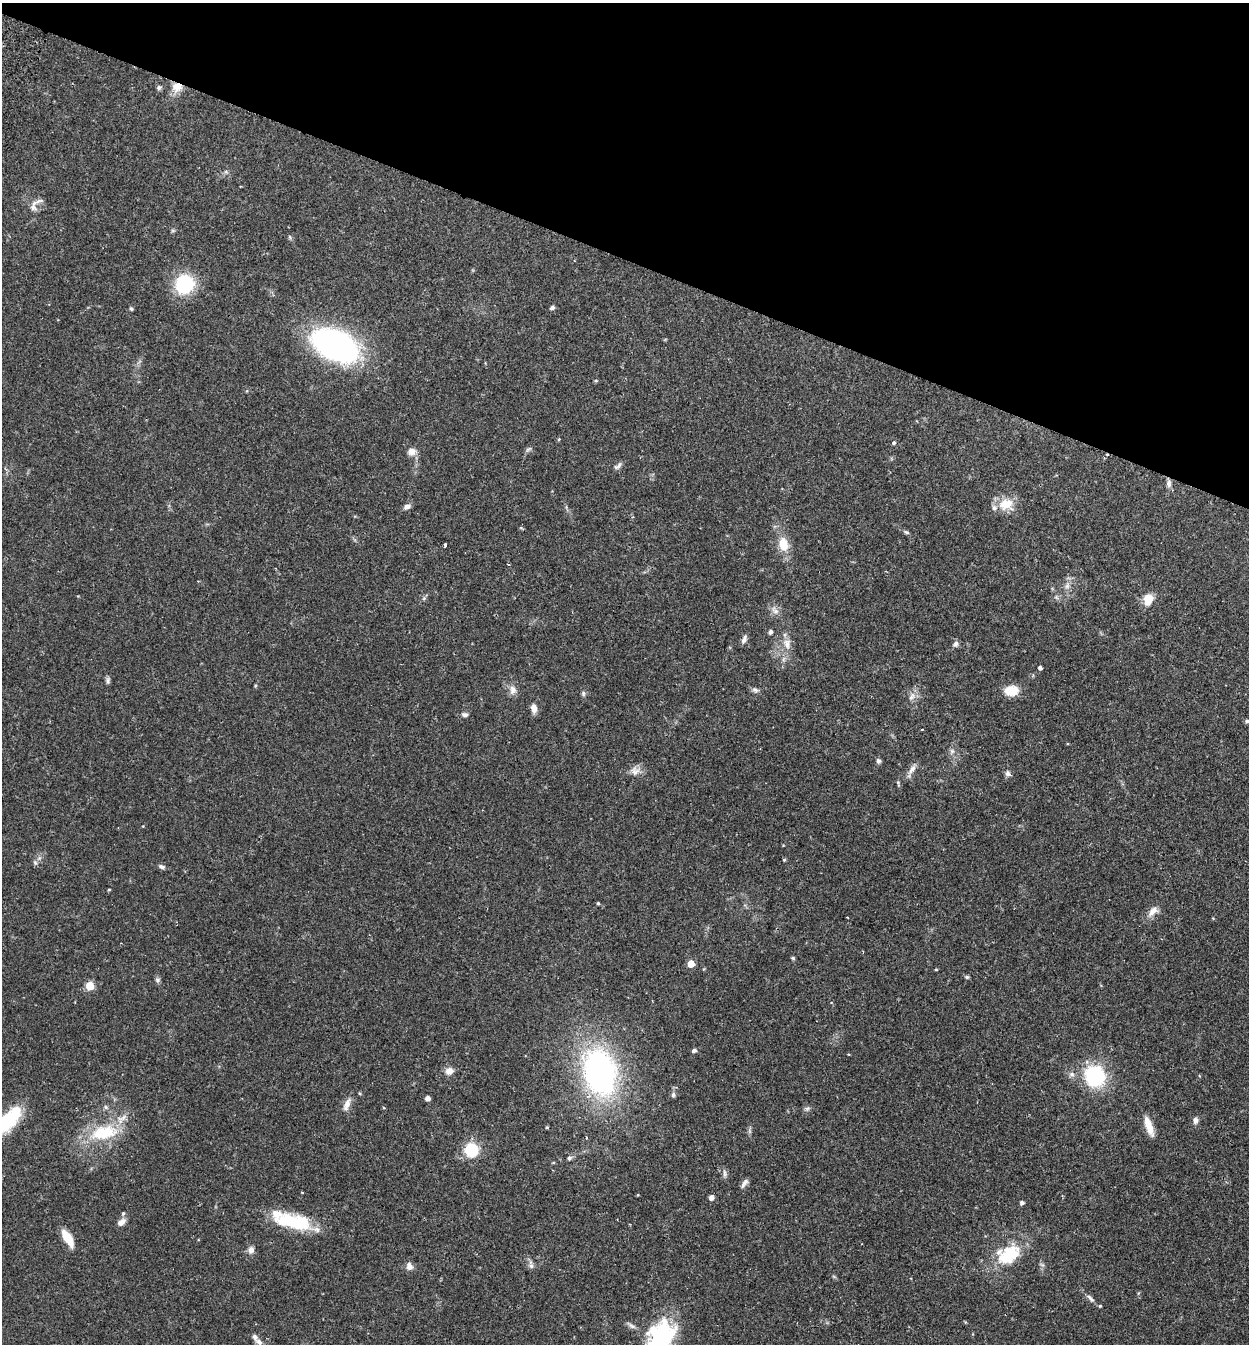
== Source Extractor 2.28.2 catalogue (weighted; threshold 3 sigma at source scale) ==
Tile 2 of 4 x 4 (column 2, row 1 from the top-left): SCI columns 1438-2684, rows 4053-5394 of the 5497 x 5417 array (HDU 1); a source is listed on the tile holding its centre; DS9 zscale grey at full resolution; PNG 1251 x 1346 px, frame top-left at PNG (2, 3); no overlay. Shown black and unused: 19% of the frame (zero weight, under 2 of 3 exposures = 3% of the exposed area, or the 3 px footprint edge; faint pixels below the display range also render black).
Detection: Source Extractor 2.28.2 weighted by HDU 2 'WHT'; one run over the whole footprint, this tile lists its part. Background 0.0653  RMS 0.0051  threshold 0.023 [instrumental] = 3 sigma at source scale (4.5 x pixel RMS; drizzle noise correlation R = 1.50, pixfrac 1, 0.05/0.05 arcsec/px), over >= 5 px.
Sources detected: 99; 1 cosmic-ray / hot-pixel residue — not listed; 6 inside a brighter listed object's ellipse — not listed separately; the other 92 listed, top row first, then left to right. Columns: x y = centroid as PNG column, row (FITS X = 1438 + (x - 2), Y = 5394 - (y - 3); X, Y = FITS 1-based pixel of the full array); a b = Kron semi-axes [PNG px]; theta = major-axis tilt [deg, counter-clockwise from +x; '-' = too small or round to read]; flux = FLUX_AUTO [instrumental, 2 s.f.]
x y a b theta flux
177 87 13 11 13 6.6
159 88 7 6 - 0.96
33 207 11 9 -39 2.5
173 230 6 4 19 0.66
290 237 6 3 -71 0.66
184 284 17 16 - 35
552 308 5 4 - 1.3
131 309 5 4 - 0.82
335 345 38 22 -26 160
596 381 5 4 - 0.6
894 443 5 4 - 0.78
528 449 11 4 35 1.1
412 452 11 9 14 3.1
618 466 13 5 37 1.6
1169 483 10 6 89 2
1006 504 20 16 -4 9.9
407 506 10 6 29 2
906 532 7 5 -17 0.82
783 544 11 8 -78 12
445 545 4 3 - 0.86
1067 586 9 6 74 2.1
1056 597 6 5 - 0.96
424 598 6 5 - 0.84
1148 599 15 11 69 6.2
775 610 14 7 -45 2.7
770 632 5 4 - 1.4
744 639 12 5 69 1.8
787 644 15 11 -78 4.8
955 644 9 7 55 1.4
784 659 7 4 71 1.2
1040 667 4 3 - 1.2
108 681 9 5 88 1.2
513 689 12 9 -80 3.1
755 690 11 6 -22 1.6
1011 691 15 11 4 9.1
583 693 7 5 -77 1
912 697 12 7 57 2.9
534 708 12 7 -86 3
465 715 9 6 -1 1.5
1247 721 5 4 - 0.9
922 729 4 2 - 0.36
878 761 6 5 - 1.2
912 769 16 6 54 2.9
635 771 13 12 - 3.7
1008 773 8 6 83 1.6
784 860 4 4 - 0.58
35 863 8 5 -62 1.1
162 866 9 5 -18 1.3
109 890 5 3 - 0.43
598 903 3 3 - 0.63
1153 911 16 9 46 4.2
793 958 4 4 - 0.77
691 964 5 5 - 9
936 970 4 3 - 0.57
967 977 5 5 - 0.72
157 980 7 6 - 1.1
90 986 5 5 - 14
694 1050 5 4 - 1.5
449 1071 10 9 - 3.3
600 1072 35 24 -78 140
1095 1076 10 9 - 85
673 1095 7 5 76 1.1
427 1098 4 4 - 2.7
347 1104 18 7 68 3.4
106 1107 7 5 -23 1.1
807 1108 7 6 - 1.1
1195 1120 9 6 -90 1.8
8 1121 37 15 48 32
1149 1126 24 7 -70 6.7
547 1127 4 3 - 0.51
104 1133 39 19 10 25
586 1137 3 3 - 1.3
471 1150 19 17 -84 13
569 1158 6 5 - 1.1
724 1173 12 4 88 1.3
744 1183 13 5 57 1.9
638 1195 4 3 - 0.39
711 1198 5 5 - 2.6
1022 1203 4 4 - 1.4
123 1213 7 5 63 0.81
121 1222 10 6 37 2.8
294 1222 46 16 -13 29
68 1238 19 8 -59 9.2
251 1250 9 7 78 2.6
1009 1255 33 20 39 23
531 1265 12 6 -81 1.8
409 1266 10 8 -67 2.7
1091 1298 12 5 -48 1.8
1100 1306 4 4 - 0.51
631 1326 12 6 -30 1.7
661 1337 38 29 65 46
259 1342 10 6 -41 2.1
Overlapping masked pixels (flux is a lower limit): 1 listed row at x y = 177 87
Isophote crosses this tile's border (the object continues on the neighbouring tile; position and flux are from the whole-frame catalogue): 2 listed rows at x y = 8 1121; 661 1337